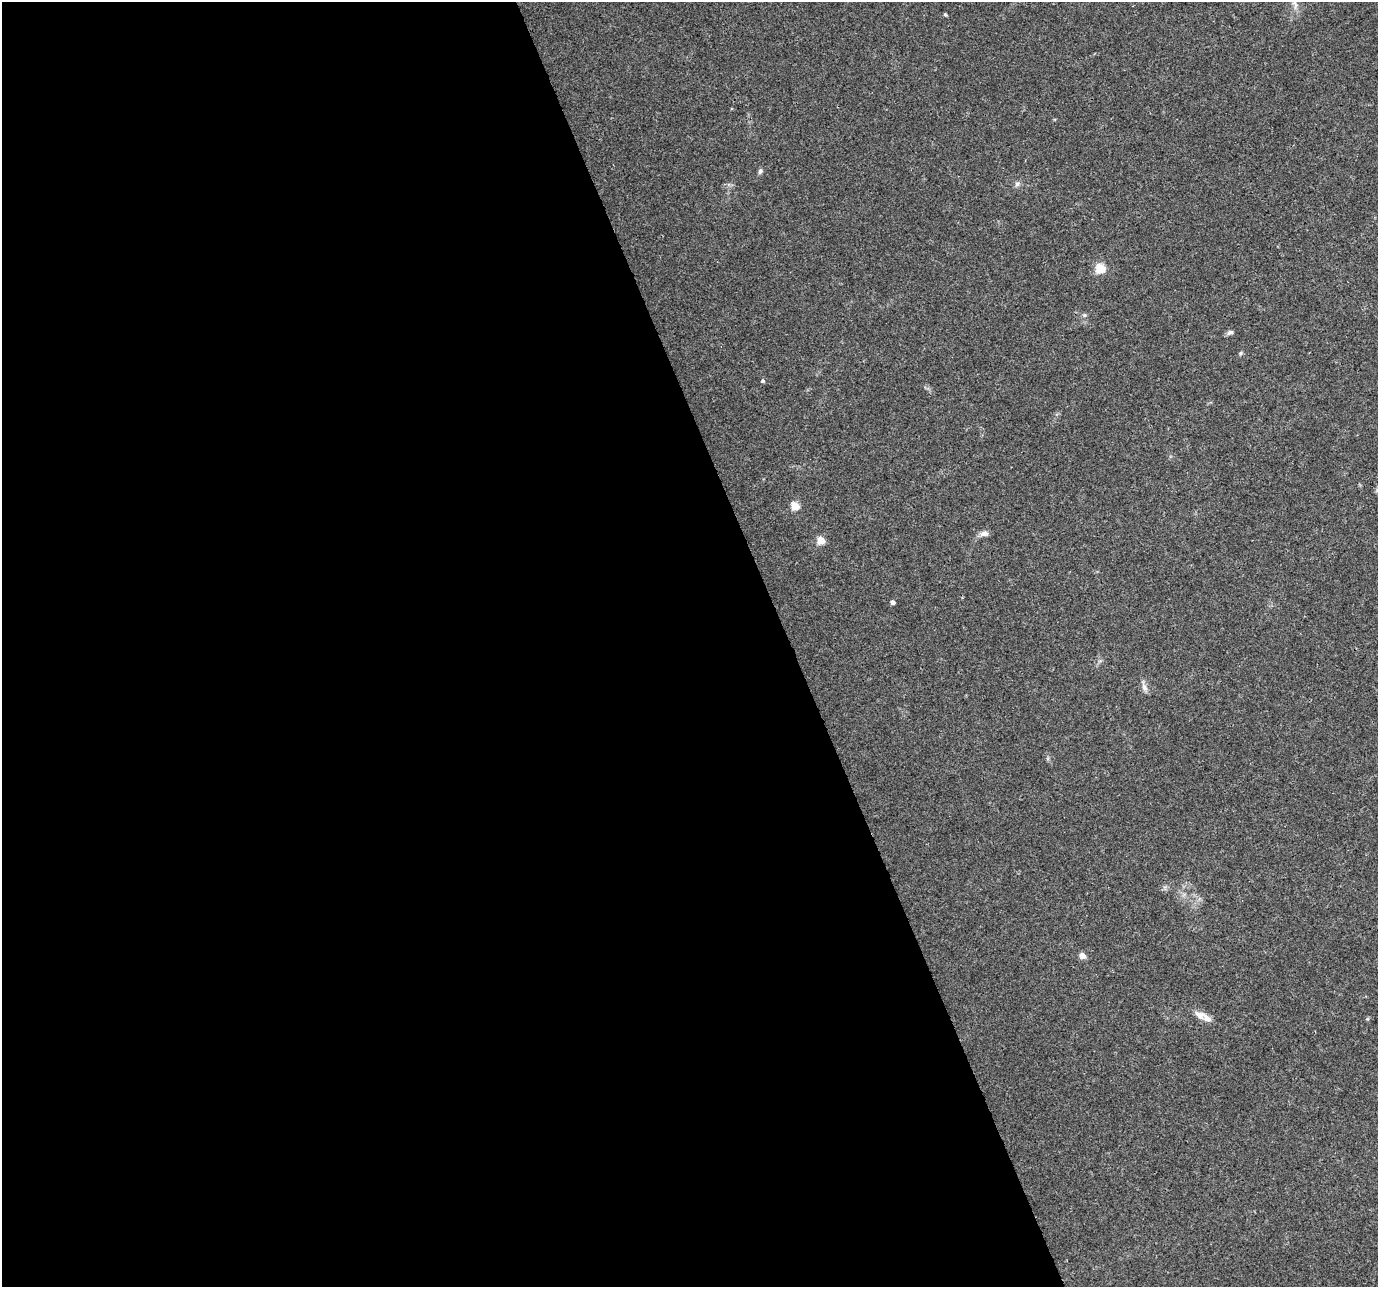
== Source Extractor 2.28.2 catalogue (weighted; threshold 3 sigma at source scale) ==
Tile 9 of 4 x 4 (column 1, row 3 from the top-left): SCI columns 3-1378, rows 1417-2701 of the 5506 x 5346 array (HDU 1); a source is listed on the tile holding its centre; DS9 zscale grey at full resolution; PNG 1380 x 1289 px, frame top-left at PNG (2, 2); no overlay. Shown black and unused: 57% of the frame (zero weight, under 3 of 4 exposures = <1% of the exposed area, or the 3 px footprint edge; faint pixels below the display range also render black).
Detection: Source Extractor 2.28.2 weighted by HDU 2 'WHT'; one run over the whole footprint, this tile lists its part. Background 0.0199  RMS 0.003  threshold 0.0133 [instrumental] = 3 sigma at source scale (4.5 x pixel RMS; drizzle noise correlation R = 1.50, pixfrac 1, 0.0396/0.0396 arcsec/px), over >= 5 px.
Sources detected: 18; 1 inside a brighter listed object's ellipse — not listed separately; the other 17 listed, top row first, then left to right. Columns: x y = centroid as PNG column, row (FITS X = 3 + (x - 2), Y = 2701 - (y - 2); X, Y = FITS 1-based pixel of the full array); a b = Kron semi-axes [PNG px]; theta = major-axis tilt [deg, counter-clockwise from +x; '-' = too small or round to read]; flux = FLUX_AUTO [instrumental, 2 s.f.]
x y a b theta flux
1295 5 14 6 -75 1.6
945 14 5 4 - 0.36
760 171 8 5 63 0.7
1017 184 8 7 - 0.91
1100 268 5 5 - 16
1084 315 6 5 - 0.52
1230 332 8 6 22 0.87
1241 353 6 4 71 0.4
762 381 5 5 - 0.51
795 506 5 5 - 9.9
984 533 12 8 5 1.3
821 540 5 5 - 9.1
893 602 4 4 - 1.1
1144 687 11 7 -64 1.5
1082 956 5 4 - 4.3
1200 1016 17 9 -36 2.4
1367 1019 6 4 18 0.34